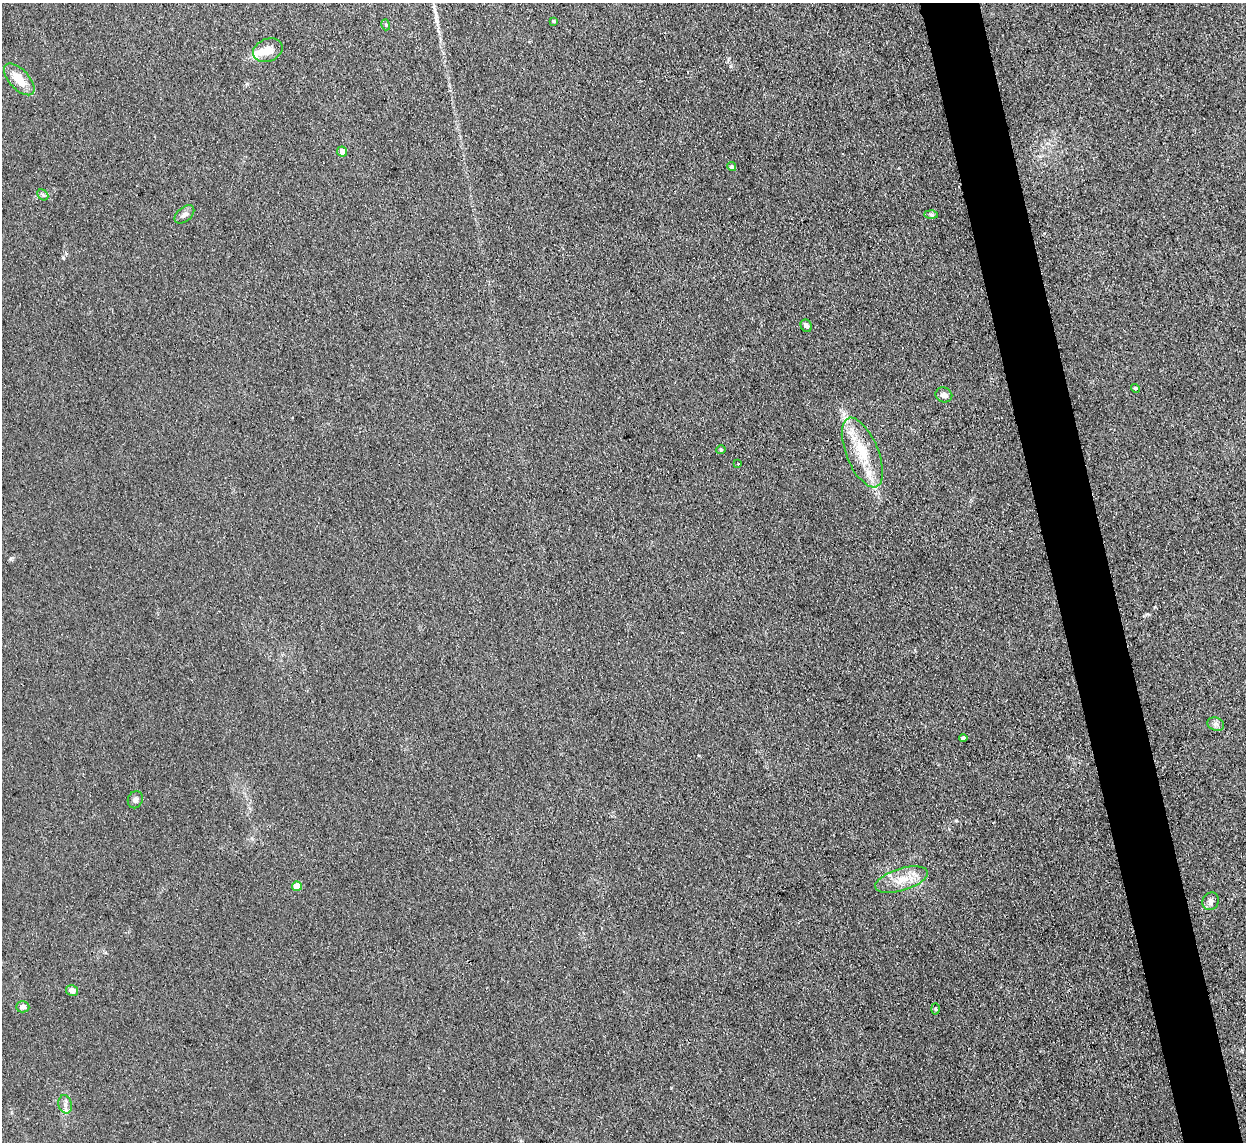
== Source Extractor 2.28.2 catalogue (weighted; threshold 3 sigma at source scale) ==
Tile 6 of 4 x 4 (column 2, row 2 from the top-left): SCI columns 1245-2488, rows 2538-3677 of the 4977 x 4957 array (HDU 1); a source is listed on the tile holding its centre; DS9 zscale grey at full resolution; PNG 1248 x 1144 px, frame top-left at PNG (2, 3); each listed source drawn as its Kron ellipse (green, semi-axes under 4 px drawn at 4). Shown black and unused: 5% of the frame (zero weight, under 3 of 4 exposures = <1% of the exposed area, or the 3 px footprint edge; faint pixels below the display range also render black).
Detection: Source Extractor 2.28.2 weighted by HDU 2 'WHT'; one run over the whole footprint, this tile lists its part. Background 0.0975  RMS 0.0072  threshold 0.0325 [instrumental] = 3 sigma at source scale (4.5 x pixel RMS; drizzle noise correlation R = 1.50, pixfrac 1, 0.05/0.05 arcsec/px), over >= 5 px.
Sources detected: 27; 2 inside a brighter listed object's ellipse — not listed separately; the other 25 listed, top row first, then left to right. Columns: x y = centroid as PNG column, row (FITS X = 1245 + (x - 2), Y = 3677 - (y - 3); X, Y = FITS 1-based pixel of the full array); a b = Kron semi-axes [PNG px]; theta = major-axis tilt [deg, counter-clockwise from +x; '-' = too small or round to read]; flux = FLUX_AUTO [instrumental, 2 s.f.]
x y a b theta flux
554 21 4 3 - 1.1
386 25 5 3 - 0.76
268 50 15 11 22 7.9
19 79 20 10 -47 13
342 151 5 5 - 6
732 167 4 4 - 1.5
43 195 6 4 -44 1.2
184 214 11 7 40 3.1
931 215 6 4 -1 1.2
806 326 6 5 - 2.2
1135 388 5 4 - 1.1
944 395 8 7 - 3.5
721 450 5 3 - 0.79
862 453 37 16 -67 26
738 464 3 2 - 0.75
1216 724 9 6 -19 2.7
963 738 4 4 - 2.5
135 800 9 7 68 2.6
902 880 27 11 17 14
297 886 5 4 - 12
1211 901 9 8 - 2.8
72 990 6 5 - 3.7
23 1007 6 5 - 3.2
936 1009 5 3 - 0.91
65 1104 9 6 -76 3